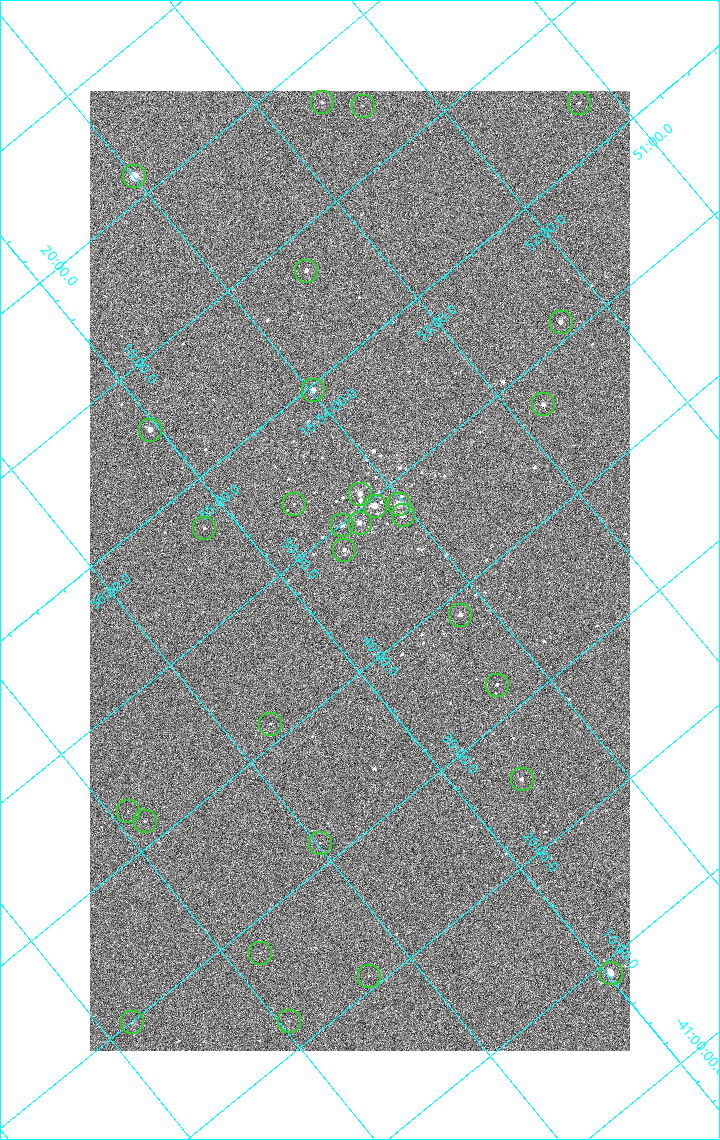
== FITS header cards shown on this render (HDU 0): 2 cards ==
NAXIS1  =                 1080 / length of data axis 1
NAXIS2  =                 1920 / length of data axis 2

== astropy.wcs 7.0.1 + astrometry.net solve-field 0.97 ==
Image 1080 x 1920 px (HDU 0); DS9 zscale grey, zoomed out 1/2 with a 90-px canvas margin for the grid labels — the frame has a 2x2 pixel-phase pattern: neighbouring pixels differ more than pixels two apart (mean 1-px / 2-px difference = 1.283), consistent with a one-shot-colour (mosaic) sensor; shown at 1/2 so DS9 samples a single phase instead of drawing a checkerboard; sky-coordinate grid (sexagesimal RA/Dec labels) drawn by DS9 from the SOLVED WCS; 30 Tycho-2 reference stars matched to detected sources circled (green)
Header WCS: none
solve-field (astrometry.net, Tycho-2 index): SOLVED blind (the file carries no WCS)
Solved WCS: RA---TAN-SIP/DEC--TAN-SIP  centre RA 16:54:32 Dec -41:46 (253.63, -41.77 deg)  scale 2.37 arcsec/px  FOV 42.7' x 76.0'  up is -141 deg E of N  parity flipped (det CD > 0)
(file carries no celestial WCS; the grid is the blind solution)
Tycho-2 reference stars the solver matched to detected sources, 30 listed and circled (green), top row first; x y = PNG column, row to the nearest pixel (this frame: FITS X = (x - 90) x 2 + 1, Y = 1920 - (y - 91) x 2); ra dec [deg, ICRS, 3 dp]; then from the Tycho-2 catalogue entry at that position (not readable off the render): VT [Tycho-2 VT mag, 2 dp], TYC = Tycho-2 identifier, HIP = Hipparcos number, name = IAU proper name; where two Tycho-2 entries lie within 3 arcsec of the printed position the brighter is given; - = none
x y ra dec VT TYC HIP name
322 102 253.156 -42.279 9.66 7876-986-1 - -
579 104 252.806 -42.060 9.90 7876-664-1 - -
362 106 253.104 -42.241 9.91 7876-299-1 - -
134 176 253.499 -42.362 4.82 7876-2743-1 82671 -
306 271 253.369 -42.121 7.31 7876-1152-1 - -
561 322 253.080 -41.855 6.51 7876-2659-1 82543 -
313 390 253.495 -41.994 6.38 7876-309-1 82669 -
543 404 253.197 -41.786 7.01 7876-2053-1 - -
150 430 253.764 -42.091 6.35 7876-2597-1 82783 -
360 494 253.549 -41.849 6.39 7876-2229-1 - -
294 504 253.650 -41.894 9.98 7876-253-1 - -
398 504 253.508 -41.806 5.47 7876-2191-1 82676 -
374 506 253.542 -41.825 6.07 7876-2204-1 82691 -
402 516 253.515 -41.792 6.56 7876-2254-1 - -
360 524 253.582 -41.820 6.62 7876-2640-1 82706 -
342 526 253.608 -41.832 7.44 7876-2319-1 - -
204 528 253.801 -41.944 9.16 7876-1486-1 - -
344 550 253.633 -41.805 7.76 7876-1997-1 - -
460 615 253.548 -41.642 7.21 7876-2339-1 - -
497 685 253.576 -41.540 8.52 7876-1880-1 - -
270 724 253.929 -41.690 9.45 7876-1772-1 - -
522 780 253.649 -41.423 8.08 7876-2472-1 - -
128 812 254.222 -41.719 10.94 7876-2588-1 - -
144 822 254.210 -41.695 10.00 7876-2426-1 - -
320 843 253.994 -41.527 10.16 7876-2126-1 - -
260 953 254.199 -41.464 10.79 7876-2221-1 - -
610 973 253.744 -41.151 5.82 7872-1609-1 82775 -
369 976 254.075 -41.350 10.73 7876-1756-1 - -
132 1022 254.451 -41.499 10.62 7876-2486-1 - -
288 1022 254.236 -41.370 10.62 7876-1948-1 - -